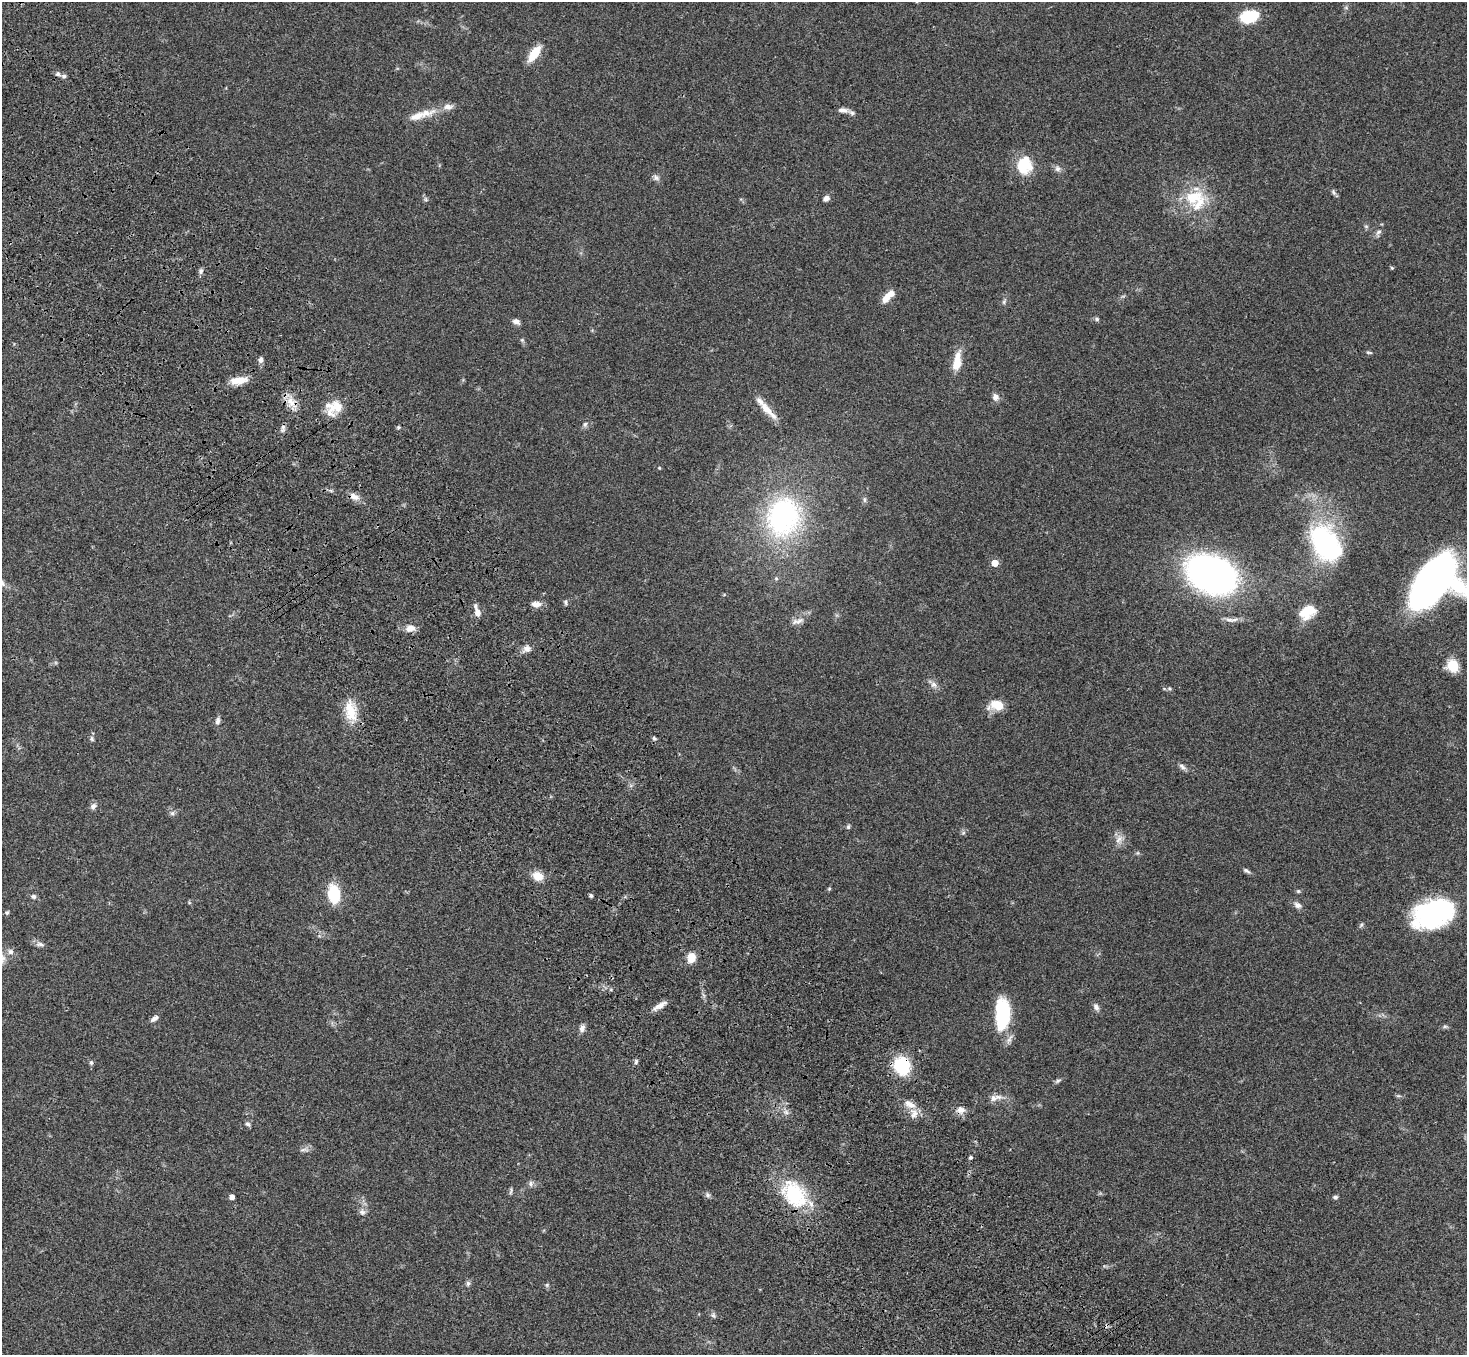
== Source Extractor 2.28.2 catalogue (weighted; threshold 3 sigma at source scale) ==
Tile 11 of 4 x 4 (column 3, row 3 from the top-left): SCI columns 3036-4500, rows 1731-3083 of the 6068 x 6028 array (HDU 1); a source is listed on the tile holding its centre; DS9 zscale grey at full resolution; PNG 1469 x 1357 px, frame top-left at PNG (2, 2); no overlay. Shown black and unused: <1% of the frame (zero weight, under 3 of 4 exposures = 6% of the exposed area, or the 3 px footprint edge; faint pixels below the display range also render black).
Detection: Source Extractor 2.28.2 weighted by HDU 2 'WHT'; one run over the whole footprint, this tile lists its part. Background 0.0472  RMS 0.0054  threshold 0.0241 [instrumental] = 3 sigma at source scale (4.5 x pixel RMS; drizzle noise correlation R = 1.50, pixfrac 1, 0.05/0.05 arcsec/px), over >= 5 px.
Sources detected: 118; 1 inside a brighter object's white glare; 1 cosmic-ray / hot-pixel residue — not listed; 11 inside a brighter listed object's ellipse — not listed separately; the other 105 listed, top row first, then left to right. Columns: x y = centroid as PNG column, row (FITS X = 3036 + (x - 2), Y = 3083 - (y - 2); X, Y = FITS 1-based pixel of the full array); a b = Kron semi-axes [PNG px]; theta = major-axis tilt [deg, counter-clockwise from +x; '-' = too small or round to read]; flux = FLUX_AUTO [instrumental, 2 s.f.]
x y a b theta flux
1249 16 13 8 13 32
534 53 16 7 54 13
58 74 8 7 - 1.6
843 110 16 7 -7 3.1
426 113 27 11 6 7.9
1024 165 22 19 81 15
1057 169 9 7 -62 1.9
656 177 9 8 - 1.9
1333 192 9 5 -60 1.2
1193 197 33 24 7 23
826 198 7 6 - 2.5
426 199 7 4 -46 0.96
1366 226 6 4 -1 0.77
1378 232 10 5 37 1.6
1392 268 4 4 - 0.59
201 271 8 5 80 1.4
886 297 15 7 60 5.5
1004 302 8 5 64 1.1
1097 319 7 5 -17 0.96
516 322 8 6 -27 2.3
522 340 5 5 - 0.73
1369 352 8 4 -11 0.82
261 360 8 6 89 1.9
957 362 22 8 81 9.8
239 380 19 8 6 8.1
995 397 9 8 - 2.6
291 402 16 12 -60 6.5
338 407 17 11 -52 6.2
766 409 25 10 -49 6.9
585 424 7 6 - 1.3
283 427 9 6 -88 1.6
399 427 5 4 - 0.73
659 468 5 4 - 0.48
354 497 15 8 -22 3.7
864 500 9 4 -90 1.1
783 516 38 31 76 100
1325 543 39 26 -63 84
995 563 5 5 - 8.6
1212 574 37 25 -23 250
1433 582 52 32 46 210
565 602 7 4 -74 0.92
536 604 13 8 -2 3.3
477 612 11 8 -69 3.8
1307 612 18 13 35 13
1229 620 14 6 -11 2.6
799 621 15 7 36 3.5
410 628 12 8 8 4.2
526 649 13 9 29 3.1
1452 666 14 13 - 9.8
933 685 9 8 - 2.4
1169 689 6 6 - 1.1
997 705 16 10 2 10
351 711 29 14 -79 13
217 721 11 6 78 1.8
654 738 5 4 - 0.95
92 739 7 6 - 1.2
1182 767 12 5 -41 1.8
93 806 9 7 43 2
172 813 7 6 - 1.4
848 827 7 5 75 0.89
963 833 6 4 44 0.95
1119 839 14 9 71 3.8
1137 853 6 5 - 0.78
1246 871 10 5 -33 1.4
538 876 12 10 -21 6.7
829 889 5 4 - 0.62
1298 891 5 5 - 0.78
334 894 17 11 -85 22
33 896 7 6 - 1.4
591 896 4 4 - 1.1
1297 905 11 7 -26 2.3
7 912 6 5 - 0.85
1433 913 38 25 18 77
1361 925 8 5 50 0.95
40 944 13 6 -9 2
10 951 9 8 - 2.3
691 958 11 9 84 5.7
660 1005 20 6 31 3.7
1096 1007 10 7 -64 2
1002 1014 35 16 89 31
154 1018 10 5 39 2.3
1445 1026 6 5 - 0.97
582 1028 10 7 76 2.3
636 1061 7 5 75 1.1
91 1063 6 5 - 1
902 1066 15 13 -71 30
1058 1081 7 5 32 1.2
1398 1096 6 4 18 0.71
993 1098 11 9 2 3.2
910 1104 17 9 -24 5
961 1110 13 10 -12 3.5
786 1112 8 5 -45 1.6
247 1124 7 5 -37 1.4
304 1149 15 5 5 1.9
971 1157 4 4 - 0.95
531 1184 9 7 82 1.7
511 1191 11 3 79 0.94
795 1194 36 24 -53 38
708 1195 7 7 - 1.3
232 1197 4 4 - 2.9
1335 1197 6 5 - 1.1
362 1212 10 8 -53 2.3
468 1283 7 6 - 1.3
547 1285 6 5 - 0.85
713 1315 9 6 -61 1.2
Overlapping masked pixels (flux is a lower limit): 2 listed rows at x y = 902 1066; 961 1110
Isophote crosses this tile's border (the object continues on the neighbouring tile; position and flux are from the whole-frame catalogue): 1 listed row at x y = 1433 582